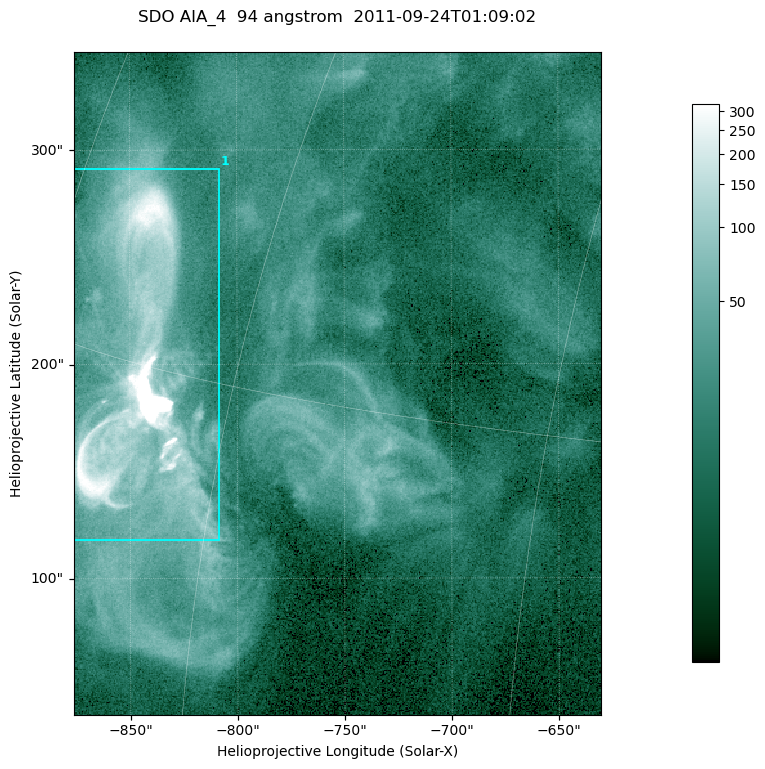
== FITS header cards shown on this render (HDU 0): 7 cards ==
TELESCOP= 'SDO     '           /
INSTRUME= 'AIA_4   '           /
WAVELNTH=                   94 /
WAVEUNIT= 'angstrom'           /
DATE-OBS= '2011-09-24T01:09:02.12' /
CTYPE1  = 'HPLN-TAN'           /
CTYPE2  = 'HPLT-TAN'           /

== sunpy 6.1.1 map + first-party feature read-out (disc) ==
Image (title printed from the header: SDO AIA_4  94 angstrom  2011-09-24T01:09:02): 410 x 515 px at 0.6 arcsec/px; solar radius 956 arcsec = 1594 px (partial field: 2.6% of the solar disc is inside the frame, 100% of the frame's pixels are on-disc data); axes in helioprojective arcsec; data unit not stated in the header (colour bar unlabelled)
Pointing: header CRPIX1/2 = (2058.48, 2043.05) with CRVAL1/2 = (0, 0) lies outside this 410 x 515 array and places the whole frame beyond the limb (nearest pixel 1.41 R_sun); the SolarSoft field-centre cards XCEN/YCEN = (-753.3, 190.9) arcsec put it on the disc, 1310 arcsec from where CRPIX/CRVAL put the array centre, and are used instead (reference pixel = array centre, CRVAL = XCEN/YCEN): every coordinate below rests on XCEN/YCEN
Orientation: roll -0.138 deg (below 1 deg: not rotated)
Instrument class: DISC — disc imager (sunpy class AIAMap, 94 A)
Bright regions (active regions / flare kernels): reference = the on-disc median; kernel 3 px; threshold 5 sigma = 62.6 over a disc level ~15.4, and >= 1.15x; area >= 211 px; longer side >= 5 px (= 3 arcsec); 1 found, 1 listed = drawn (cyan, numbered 1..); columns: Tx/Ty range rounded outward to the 2 arcsec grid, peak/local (2 s.f.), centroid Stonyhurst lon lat
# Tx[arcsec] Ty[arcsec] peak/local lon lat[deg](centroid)
1 -878..-808 118..292 612 -66 +15